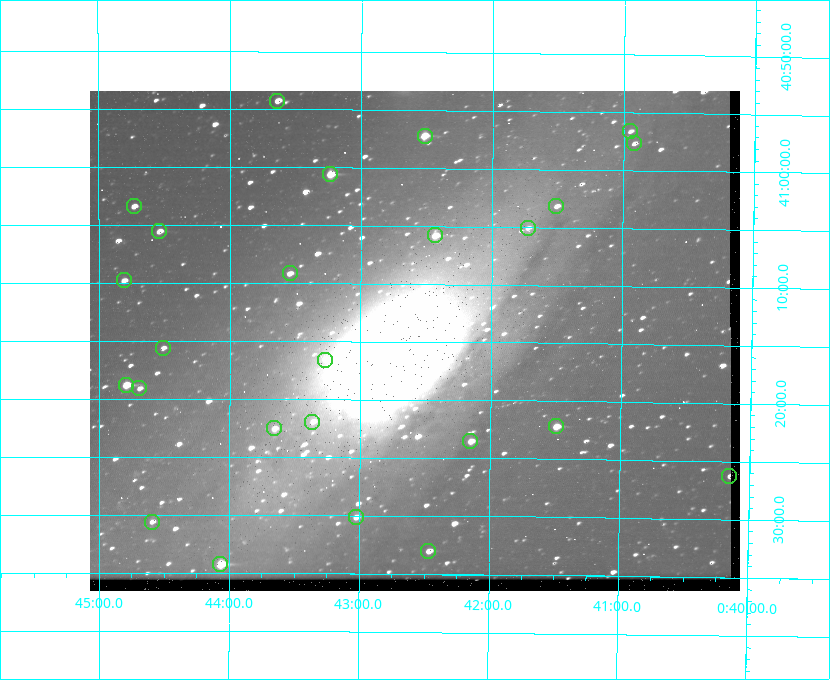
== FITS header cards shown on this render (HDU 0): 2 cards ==
NAXIS1  =                  650
NAXIS2  =                  500

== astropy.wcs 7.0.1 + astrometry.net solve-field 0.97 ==
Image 650 x 500 px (HDU 0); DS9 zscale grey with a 90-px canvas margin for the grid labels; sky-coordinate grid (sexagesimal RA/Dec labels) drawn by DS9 from the SOLVED WCS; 25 Tycho-2 reference stars matched to detected sources circled (green)
Header WCS: none
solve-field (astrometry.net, Tycho-2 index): SOLVED blind (the file carries no WCS)
Solved WCS: RA---TAN-SIP/DEC--TAN-SIP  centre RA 00:42:35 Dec +41:15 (10.65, +41.25 deg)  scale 5.18 arcsec/px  FOV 56.1' x 43.1'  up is +180 deg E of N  parity flipped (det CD > 0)
(file carries no celestial WCS; the grid is the blind solution)
Tycho-2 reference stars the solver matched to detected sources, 25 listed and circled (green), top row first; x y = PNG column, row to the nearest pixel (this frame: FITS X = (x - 90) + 1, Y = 500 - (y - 91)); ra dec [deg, ICRS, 3 dp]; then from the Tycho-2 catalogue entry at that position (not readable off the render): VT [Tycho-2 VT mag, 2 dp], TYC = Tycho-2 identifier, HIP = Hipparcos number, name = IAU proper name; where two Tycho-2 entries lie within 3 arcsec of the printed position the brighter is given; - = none
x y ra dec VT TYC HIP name
277 101 10.910 +40.904 10.39 2801-1024-1 - -
630 131 10.238 +40.944 11.79 2801-2058-1 - -
425 136 10.629 +40.954 9.37 2801-2009-1 3333 -
634 143 10.230 +40.961 11.47 2801-2047-1 - -
330 174 10.809 +41.009 9.29 2801-2078-1 - -
134 206 11.183 +41.057 10.65 2801-1540-1 - -
556 206 10.377 +41.053 11.36 2801-2079-1 - -
528 228 10.431 +41.085 11.65 2801-2062-1 - -
159 231 11.135 +41.093 10.71 2801-1503-1 - -
435 235 10.609 +41.097 10.73 2801-2063-1 - -
290 273 10.886 +41.153 10.99 2801-2037-1 - -
124 280 11.202 +41.163 10.95 2801-1544-1 - -
163 348 11.127 +41.260 11.28 2805-390-1 - -
325 360 10.818 +41.276 11.21 2805-2125-1 - -
126 385 11.198 +41.314 9.30 2805-117-1 - -
139 388 11.172 +41.318 11.25 2805-108-1 - -
312 422 10.841 +41.366 11.19 2805-2131-1 - -
556 426 10.374 +41.370 10.16 2805-213-1 - -
274 428 10.914 +41.376 10.74 2805-2142-1 - -
470 441 10.538 +41.392 10.59 2805-2135-1 - -
729 476 10.038 +41.438 10.94 2805-517-1 - -
356 517 10.757 +41.502 11.21 2805-2136-1 - -
152 522 11.148 +41.510 11.65 2805-2178-1 - -
428 551 10.616 +41.550 10.67 2805-2192-1 - -
220 564 11.016 +41.571 9.16 2805-2199-1 3447 -